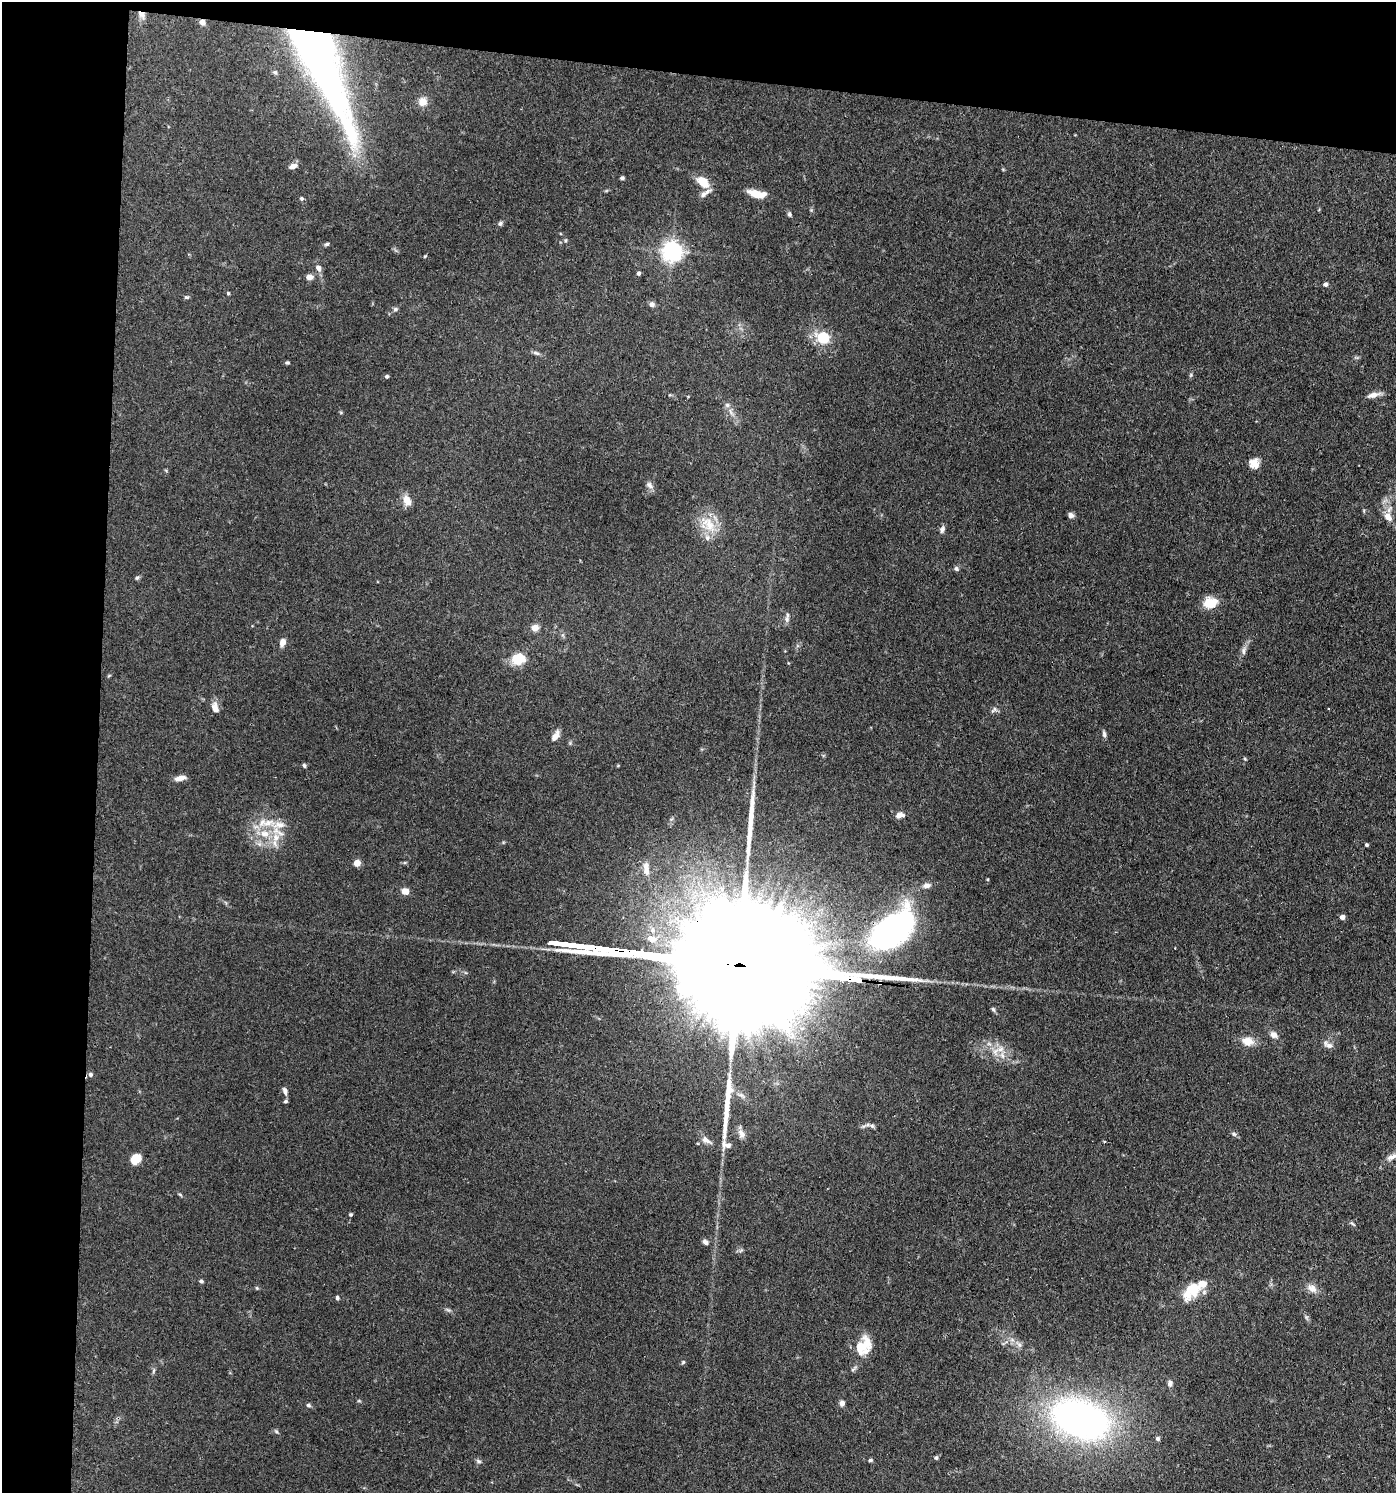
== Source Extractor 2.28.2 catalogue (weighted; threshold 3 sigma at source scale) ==
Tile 1 of 3 x 3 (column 1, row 1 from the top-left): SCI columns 289-1682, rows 3054-4544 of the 4641 x 4614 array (HDU 1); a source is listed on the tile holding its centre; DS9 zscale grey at full resolution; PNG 1398 x 1495 px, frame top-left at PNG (2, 2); no overlay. Shown black and unused: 12% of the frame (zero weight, under 3 of 4 exposures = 9% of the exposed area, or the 3 px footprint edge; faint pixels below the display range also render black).
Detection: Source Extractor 2.28.2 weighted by HDU 2 'WHT'; one run over the whole footprint, this tile lists its part. Background 0.15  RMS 0.0055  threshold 0.0249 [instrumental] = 3 sigma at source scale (4.5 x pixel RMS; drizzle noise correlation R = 1.50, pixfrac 1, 0.05/0.05 arcsec/px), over >= 5 px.
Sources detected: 115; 4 long thin detections or spike segments (spike, bleed or trail) — not listed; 6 inside a brighter listed object's ellipse — not listed separately; the other 105 listed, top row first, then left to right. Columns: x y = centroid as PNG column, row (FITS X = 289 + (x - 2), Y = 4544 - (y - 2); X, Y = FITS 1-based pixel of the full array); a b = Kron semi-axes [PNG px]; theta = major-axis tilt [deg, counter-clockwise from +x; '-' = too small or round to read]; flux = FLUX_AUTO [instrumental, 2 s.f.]
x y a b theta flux
141 14 10 7 -46 3.1
202 22 6 6 - 2.7
320 62 119 26 -65 340
275 72 6 5 - 1.1
422 101 12 11 - 4.5
293 166 10 6 17 2.9
622 178 5 4 - 1.1
703 182 15 9 -40 9.5
703 194 10 7 42 2.2
757 194 16 6 -11 12
302 199 5 5 - 0.94
789 214 6 5 - 1.1
500 223 7 5 43 1.1
566 240 5 3 - 0.61
327 244 6 4 18 0.96
672 251 7 7 - 340
425 256 5 4 - 0.59
318 268 8 6 -66 2.5
639 273 4 4 - 1.2
309 277 8 7 - 2.8
1325 284 5 5 - 1.4
228 293 4 4 - 0.63
186 297 6 5 - 0.84
652 304 7 7 - 1.8
395 309 6 6 - 1.1
823 338 6 5 - 34
536 353 10 5 -18 1.5
287 362 5 4 - 0.81
1191 375 6 4 88 0.79
387 376 5 4 - 0.94
1373 395 16 6 15 3.8
727 405 6 6 - 1.4
1254 463 11 10 - 5.5
649 485 11 7 -49 2.2
407 500 13 9 -67 5.4
1071 515 7 6 - 1.9
1388 517 15 10 -58 5.1
708 524 29 17 -43 14
942 529 9 6 70 1.8
956 569 6 5 - 1.3
137 578 7 4 40 1
1210 603 15 12 9 11
787 619 10 6 84 1.9
535 628 4 4 - 11
282 642 9 6 69 3.3
1244 650 12 6 77 2.4
518 659 14 11 10 13
215 707 14 8 -77 3.8
1328 709 3 2 - 0.85
994 710 10 5 48 1.4
1104 734 9 4 -80 1.4
555 736 12 6 54 3.9
1245 759 5 3 - 0.57
304 765 5 4 - 0.88
180 778 13 5 12 3.9
900 815 12 7 1 3.1
268 823 25 10 2 10
265 834 14 10 -10 8.8
1367 845 4 4 - 0.8
357 863 4 4 - 13
646 868 19 8 -86 5
926 885 10 6 11 2.4
405 891 8 7 - 3.9
1342 917 4 4 - 3.5
893 930 52 30 38 140
734 964 174 23 -7 69000
1274 1035 9 7 -28 3
1248 1041 17 12 -10 6.3
1328 1045 14 7 -30 2.6
1000 1049 13 8 17 4.9
90 1074 7 6 - 1.6
729 1090 16 11 -84 6.3
285 1091 10 5 -72 2
286 1101 5 4 - 0.91
872 1126 6 6 - 1.3
741 1134 12 8 -71 3.5
1234 1134 7 5 -29 1.2
706 1140 14 7 -32 3.2
726 1145 19 13 -56 4.7
1392 1157 16 7 31 4
135 1159 12 9 41 7.6
180 1195 8 3 -44 0.75
351 1215 4 4 - 0.69
1353 1224 9 3 -40 0.83
705 1242 7 5 -45 1.7
201 1281 5 4 - 1.1
257 1288 6 3 -71 0.59
1312 1288 14 9 -25 3.9
1192 1289 18 11 54 21
337 1298 5 4 - 1
448 1310 7 4 -19 0.98
1019 1345 10 6 -33 2.3
863 1346 25 17 59 15
683 1362 5 4 - 0.75
153 1371 8 3 71 0.97
1170 1383 8 6 85 1.8
359 1401 6 3 -18 0.6
842 1403 6 5 - 2.8
308 1405 7 5 -16 1
1081 1419 49 31 -19 250
276 1431 8 4 -54 0.88
1158 1439 5 5 - 1.3
936 1458 5 4 - 0.99
870 1460 6 4 -10 0.85
479 1461 8 5 -27 1.2
Overlapping masked pixels (flux is a lower limit): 5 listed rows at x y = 141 14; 202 22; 320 62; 893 930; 734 964